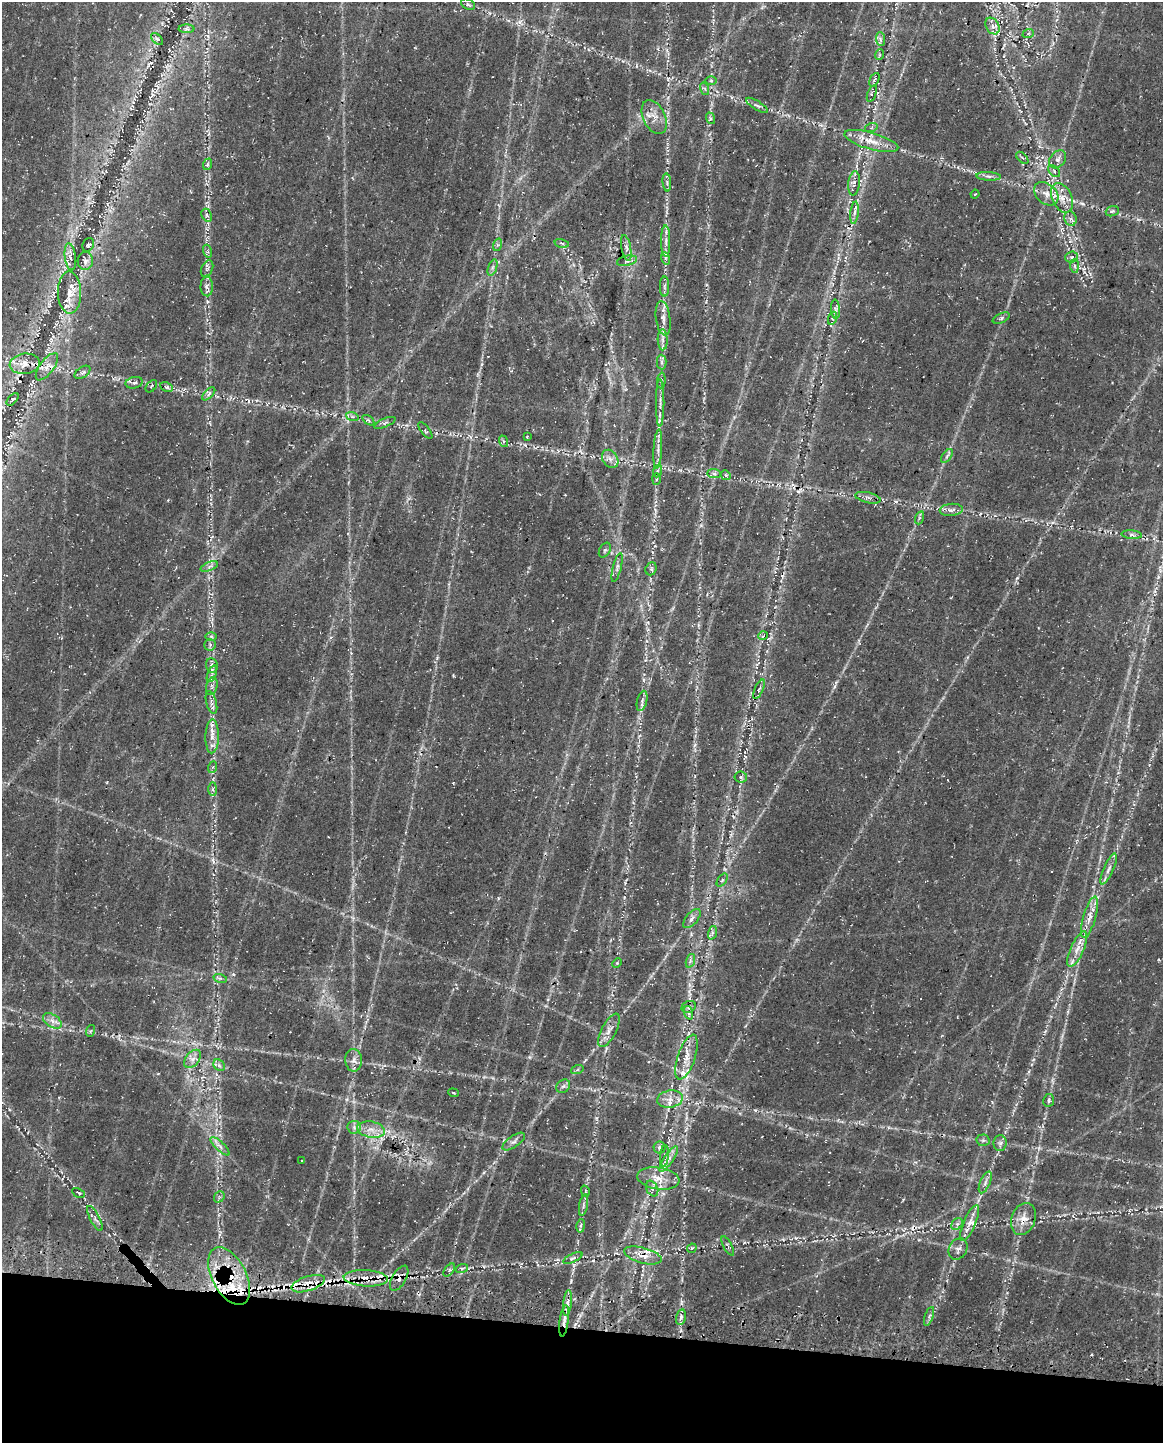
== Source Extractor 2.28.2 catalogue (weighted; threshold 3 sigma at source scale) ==
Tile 11 of 4 x 3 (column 3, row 3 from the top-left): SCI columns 2478-3638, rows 408-1848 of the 4964 x 5196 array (HDU 1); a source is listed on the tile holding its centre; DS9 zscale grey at full resolution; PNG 1165 x 1445 px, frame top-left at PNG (2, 2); each listed source drawn as its Kron ellipse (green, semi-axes under 4 px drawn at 4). Shown black and unused: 8% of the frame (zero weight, under 3 of 4 exposures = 14% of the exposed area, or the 3 px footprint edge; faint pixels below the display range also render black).
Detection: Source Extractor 2.28.2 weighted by HDU 2 'WHT'; one run over the whole footprint, this tile lists its part. Background 0.0396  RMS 0.0057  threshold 0.0256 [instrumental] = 3 sigma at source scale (4.5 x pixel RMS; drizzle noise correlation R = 1.50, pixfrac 1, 0.0396/0.0396 arcsec/px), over >= 5 px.
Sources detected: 196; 11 cosmic-ray / hot-pixel residue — neither listed nor drawn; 28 inside a brighter listed object's ellipse — not listed separately; the other 157 listed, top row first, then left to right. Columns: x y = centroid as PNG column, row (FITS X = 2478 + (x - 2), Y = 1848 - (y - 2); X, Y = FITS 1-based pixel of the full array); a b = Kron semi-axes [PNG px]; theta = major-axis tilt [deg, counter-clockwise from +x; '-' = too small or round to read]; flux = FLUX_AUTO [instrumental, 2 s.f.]
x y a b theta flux
468 4 7 5 -27 1.1
993 26 9 6 -59 2.4
186 29 8 4 0 1.1
1028 34 6 3 20 0.61
157 39 7 4 -43 1.2
880 39 7 4 -88 1.3
879 55 5 3 - 0.66
874 80 7 4 63 1.1
711 81 6 4 -1 0.76
705 89 6 4 -72 0.93
872 93 9 3 71 0.8
757 105 13 4 -32 1.7
654 117 18 11 -65 6.3
710 118 6 4 -73 0.81
871 128 6 4 19 0.92
871 141 28 8 -16 9.2
1022 158 7 3 -45 0.79
1058 159 10 7 51 2.7
208 164 6 4 70 0.85
1054 171 7 4 -46 1.4
989 176 12 4 -3 1.8
667 182 9 3 -85 1.2
854 183 12 6 82 2.7
975 194 4 3 - 0.46
1046 194 14 10 -41 5.5
1062 198 15 10 -66 6.7
1112 211 7 5 20 1
854 213 11 4 83 2.2
207 215 7 5 -64 1.4
1071 219 7 6 - 1.8
666 241 16 4 -90 2.9
562 243 7 3 -13 0.68
88 245 7 5 64 1.3
497 245 6 4 72 1.1
626 248 13 4 -79 2.4
207 251 7 4 -72 1.2
70 257 13 5 -82 3
1072 257 6 5 - 1.3
665 258 6 4 -71 0.91
85 261 9 7 84 2.3
627 261 10 5 11 1.9
1075 266 7 4 -89 1.2
492 267 8 4 71 1.3
207 269 9 5 66 1.6
207 286 10 6 -88 2
664 286 10 4 90 1.5
70 293 21 11 -89 7.5
836 309 10 4 -87 1.4
663 318 17 7 -82 3.7
833 318 7 4 70 0.93
1001 318 9 4 25 1.2
663 340 10 5 -88 2.2
662 362 7 4 -89 1.3
25 364 15 10 9 6.2
47 367 16 7 53 4.4
83 372 9 5 35 1.3
661 380 8 3 85 0.76
134 383 8 5 10 1.7
151 386 7 4 51 0.96
167 387 7 4 -25 0.99
209 394 8 3 46 1.2
13 399 7 4 48 1.4
660 403 23 3 90 2.8
352 416 6 4 -20 1.2
368 420 7 4 -34 0.82
385 423 11 3 23 1.2
425 431 10 4 -52 0.87
527 436 4 2 - 0.47
503 441 6 4 -72 0.89
658 449 20 3 87 2.8
947 456 8 4 53 1.3
610 459 10 7 -56 3
657 471 7 4 71 0.91
714 474 7 4 -1 1.3
726 475 5 4 - 0.89
656 479 6 4 88 0.7
868 498 13 5 -13 2.1
951 510 11 6 6 2.2
919 518 7 4 71 0.9
1132 535 10 4 -4 1.6
605 550 8 5 59 1.2
209 566 9 3 22 1.2
617 567 15 4 76 1.9
651 569 6 5 - 1.2
211 636 6 4 -1 0.86
763 636 5 3 - 0.51
210 645 6 5 - 1.2
212 665 7 6 - 2
212 674 9 4 69 1.4
212 686 9 5 74 1.6
759 689 10 4 66 1.4
642 701 10 5 77 1.9
211 702 12 5 -75 1.9
212 736 17 6 89 4.8
213 767 6 4 70 0.81
741 777 6 5 - 1.1
213 789 7 4 -90 1.2
1109 869 17 5 66 2.8
722 880 7 4 53 0.98
1090 917 21 6 74 5.3
692 918 11 6 49 2.3
712 933 7 4 72 1.3
1077 949 19 6 66 5.1
690 961 7 4 72 1.2
617 963 5 4 - 0.64
220 978 7 4 -17 1
689 1007 7 6 - 1.5
689 1013 7 4 -71 1.3
52 1021 10 6 -34 3
609 1030 18 7 62 4.4
90 1031 6 3 70 0.68
686 1057 23 8 71 7.8
193 1059 10 6 51 3.1
354 1060 11 8 -89 3.1
219 1065 6 5 - 1.3
577 1070 6 4 19 0.87
563 1086 7 6 - 1.6
453 1093 5 3 - 0.62
670 1099 13 8 10 4.5
1049 1100 6 5 - 1.2
354 1127 6 6 - 1.7
371 1130 14 8 -10 5.2
983 1140 6 6 - 1.2
514 1142 13 5 35 2.2
1000 1143 8 6 88 1.7
220 1146 12 4 -43 2.5
660 1148 6 6 - 1.3
664 1156 11 4 84 1.5
669 1159 15 4 56 3.1
302 1160 3 2 - 0.49
658 1178 21 10 -9 8.5
985 1182 11 5 67 2.3
652 1189 8 5 -63 1.8
585 1191 6 3 -72 0.72
78 1193 6 2 -27 0.73
219 1197 6 5 - 1.1
583 1205 11 4 79 1.6
95 1218 14 5 -62 2.1
1023 1219 16 12 69 6.5
969 1223 19 6 66 4.5
957 1224 6 5 - 1.2
581 1226 7 3 80 1
728 1246 10 3 -62 1.1
692 1248 5 4 - 0.67
958 1249 11 9 60 2.8
643 1255 19 7 -15 5.8
573 1258 10 3 25 1
462 1268 6 4 18 0.8
449 1270 7 4 53 1.2
229 1276 31 17 -62 28
366 1278 22 8 -3 7.5
399 1278 14 7 60 3.2
308 1284 17 7 18 6
567 1303 13 4 84 2.2
929 1316 10 4 71 1.3
681 1317 8 4 77 1.4
564 1321 16 4 82 3
Overlapping masked pixels (flux is a lower limit): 12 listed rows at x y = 871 141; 854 183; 25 364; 47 367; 689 1007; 1023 1219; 643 1255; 229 1276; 366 1278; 399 1278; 308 1284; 564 1321
Unlisted compact peaks at least as high as the median listed source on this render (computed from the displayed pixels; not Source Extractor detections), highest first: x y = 1017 578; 755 1110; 695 745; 681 1303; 233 974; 437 658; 796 1238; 1084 272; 529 1057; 520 22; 571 1281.